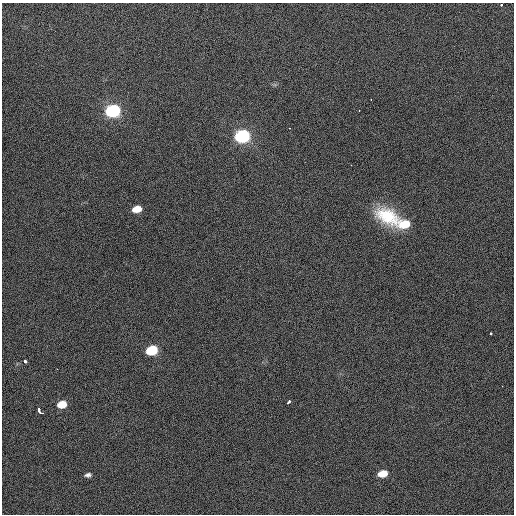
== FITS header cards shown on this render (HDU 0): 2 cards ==
NAXIS1  =                  512 / Axis length
NAXIS2  =                  512 / Axis length

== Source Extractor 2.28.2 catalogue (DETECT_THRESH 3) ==
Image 512 x 512 px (HDU 0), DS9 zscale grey, 1 PNG px = 1 image px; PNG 516 x 516 px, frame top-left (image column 1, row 512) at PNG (2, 3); no overlay
Background 420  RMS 1.9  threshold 5.72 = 3 sigma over >= 5 px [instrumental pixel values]
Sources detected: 19; all 19 listed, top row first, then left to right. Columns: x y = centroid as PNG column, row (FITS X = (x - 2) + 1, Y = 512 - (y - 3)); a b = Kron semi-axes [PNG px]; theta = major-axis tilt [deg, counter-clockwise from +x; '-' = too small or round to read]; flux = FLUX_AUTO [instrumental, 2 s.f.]
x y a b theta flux
501 5 5 4 - 370
371 100 3 2 - 82
113 111 9 7 13 21000
359 111 3 3 - 130
242 136 9 7 12 23000
351 165 2 2 - 61
137 209 9 6 11 1900
387 216 39 23 -30 7600
404 224 14 9 11 3300
491 333 3 3 - 190
152 350 8 6 14 7300
25 361 4 3 - 1000
502 386 2 2 - 67
289 402 4 3 - 480
62 404 9 7 11 2400
39 410 4 3 - 620
41 413 4 2 - 280
382 474 9 6 12 2100
88 475 9 6 10 460